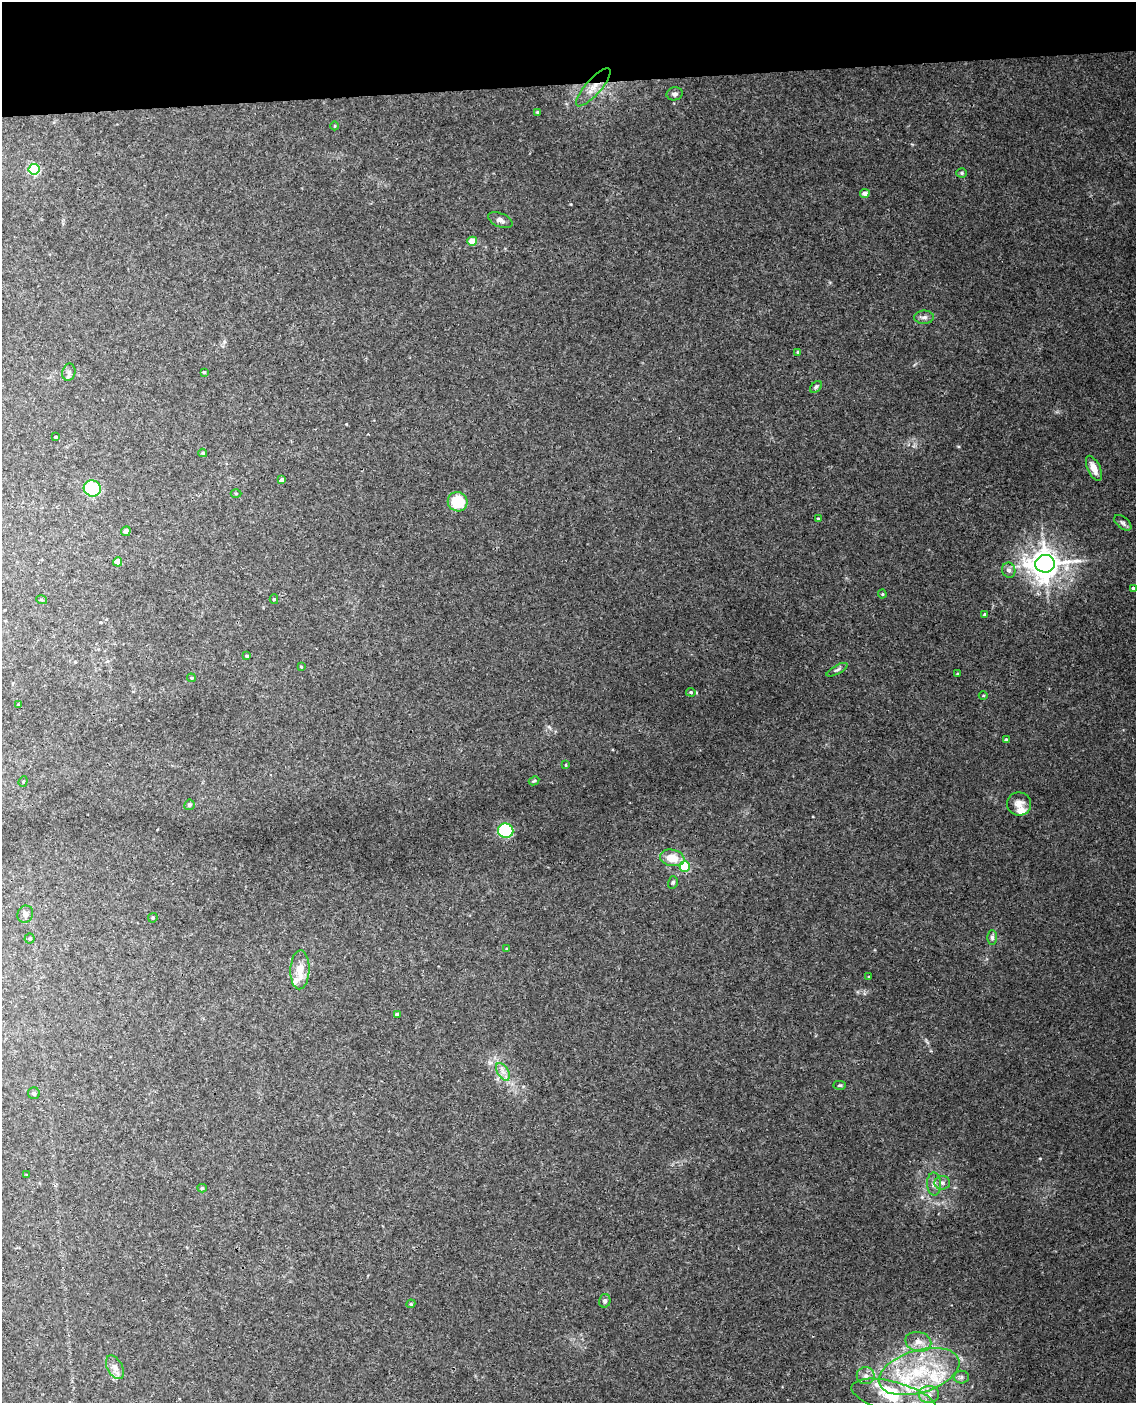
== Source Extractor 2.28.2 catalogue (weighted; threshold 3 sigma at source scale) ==
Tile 3 of 4 x 3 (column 3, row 1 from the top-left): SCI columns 2328-3461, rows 3043-4443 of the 4652 x 4581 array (HDU 1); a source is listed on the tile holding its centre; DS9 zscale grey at full resolution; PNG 1138 x 1405 px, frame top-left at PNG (2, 2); each listed source drawn as its Kron ellipse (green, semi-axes under 4 px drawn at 4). Shown black and unused: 6% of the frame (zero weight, under 3 of 4 exposures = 6% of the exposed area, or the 3 px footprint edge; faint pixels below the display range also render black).
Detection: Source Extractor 2.28.2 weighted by HDU 2 'WHT'; one run over the whole footprint, this tile lists its part. Background 0.0392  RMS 0.004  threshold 0.0181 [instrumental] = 3 sigma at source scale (4.5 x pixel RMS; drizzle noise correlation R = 1.50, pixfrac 1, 0.05/0.05 arcsec/px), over >= 5 px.
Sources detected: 82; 8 inside a brighter listed object's ellipse — not listed separately; the other 74 listed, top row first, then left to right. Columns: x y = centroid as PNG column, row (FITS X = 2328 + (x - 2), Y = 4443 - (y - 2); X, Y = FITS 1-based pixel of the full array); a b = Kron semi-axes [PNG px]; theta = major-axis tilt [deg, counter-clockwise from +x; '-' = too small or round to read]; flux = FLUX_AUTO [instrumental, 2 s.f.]
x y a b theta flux
593 87 24 7 48 4.8
675 94 8 6 9 1.4
537 112 4 3 - 0.38
335 126 4 3 - 0.34
34 169 5 5 - 48
962 173 5 4 - 0.52
865 193 5 4 - 1.8
500 220 13 6 -22 1.9
472 241 5 4 - 7.4
924 317 10 6 2 1.5
798 352 3 3 - 0.62
69 372 9 6 77 1.3
204 372 3 3 - 0.57
816 387 7 4 46 0.76
56 437 3 3 - 0.37
203 453 4 3 - 0.48
1094 468 13 6 -65 3.6
282 480 4 3 - 1.3
92 488 8 8 - 25
236 493 5 3 - 0.4
458 502 10 9 - 13
818 519 4 3 - 0.45
1123 523 10 5 -39 1.2
126 531 5 4 - 1.2
118 562 4 4 - 5
1045 564 10 9 - 600
1009 570 7 6 - 1.4
1133 589 4 3 - 0.82
882 594 4 4 - 0.49
274 599 5 4 - 0.55
42 600 5 3 - 0.49
984 614 4 4 - 0.58
247 656 4 3 - 0.66
301 667 3 3 - 0.33
837 670 12 4 29 0.94
957 674 3 3 - 0.45
191 678 4 3 - 0.48
691 692 5 4 - 0.54
983 696 4 3 - 0.42
18 705 4 2 - 0.31
1006 740 4 4 - 0.76
566 765 3 3 - 0.35
23 781 5 4 - 0.52
534 781 5 4 - 0.47
1019 804 12 11 - 3.2
189 805 5 5 - 1
506 831 7 7 - 35
672 858 12 8 -10 6.9
685 866 5 5 - 27
673 882 6 5 - 0.67
25 914 9 7 63 1.5
153 918 5 4 - 0.5
992 937 7 5 -90 0.92
30 939 5 5 - 0.6
507 949 3 3 - 0.52
300 970 19 9 88 6.4
869 977 4 3 - 0.42
397 1014 4 3 - 1
503 1072 10 5 -59 1.9
839 1085 6 4 1 0.59
34 1093 6 6 - 0.82
27 1175 4 2 - 0.29
942 1183 8 7 - 1.3
934 1184 11 7 -88 2.1
202 1188 4 4 - 0.66
605 1301 7 5 75 1.1
411 1304 4 4 - 0.45
918 1342 13 9 -13 3.9
115 1367 13 7 -61 2.5
919 1371 41 21 17 32
866 1376 9 8 - 2
961 1377 7 6 - 1.2
929 1395 10 8 0 3
894 1397 43 15 -15 17
Overlapping masked pixels (flux is a lower limit): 1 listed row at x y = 593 87
Isophote crosses this tile's border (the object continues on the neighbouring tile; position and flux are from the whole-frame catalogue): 1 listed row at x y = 894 1397
Unlisted compact peaks at least as high as the median listed source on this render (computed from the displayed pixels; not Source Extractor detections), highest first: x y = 549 727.